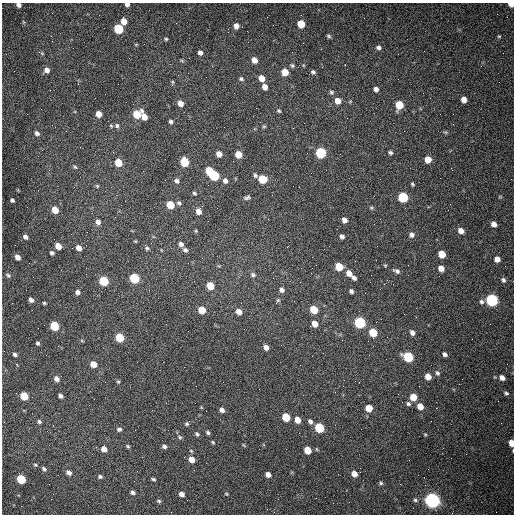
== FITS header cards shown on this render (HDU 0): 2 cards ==
NAXIS1  =                  512 /fastest changing axis
NAXIS2  =                  512 /next to fastest changing axis

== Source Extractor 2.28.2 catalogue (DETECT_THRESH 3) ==
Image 512 x 512 px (HDU 0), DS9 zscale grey, 1 PNG px = 1 image px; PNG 516 x 516 px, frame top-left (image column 1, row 512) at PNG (2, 3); no overlay
Background 1460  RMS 22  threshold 65.1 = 3 sigma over >= 5 px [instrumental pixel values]
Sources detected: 176; all 176 listed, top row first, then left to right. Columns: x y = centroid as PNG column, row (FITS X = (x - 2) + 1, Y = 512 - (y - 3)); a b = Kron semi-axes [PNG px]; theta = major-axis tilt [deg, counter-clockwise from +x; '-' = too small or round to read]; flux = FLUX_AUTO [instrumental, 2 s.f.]
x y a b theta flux
127 4 4 4 - 5000
511 4 5 3 - 20000
19 5 5 4 - 4900
124 21 6 5 - 15000
301 24 6 5 - 32000
236 26 6 6 - 7800
118 29 6 5 - 90000
51 36 3 2 - 1400
329 36 6 4 -51 2300
499 36 4 4 - 1500
166 39 5 4 - 2000
136 44 5 3 - 1200
379 47 6 6 - 4200
42 53 5 4 - 1500
200 53 6 5 - 4700
254 60 6 5 - 11000
182 61 6 4 -20 1700
292 65 7 5 -28 2700
345 65 2 2 - 940
47 70 6 6 - 7300
285 72 6 5 - 23000
313 72 6 5 - 3100
261 78 6 5 - 14000
241 79 6 5 - 2600
172 82 6 3 83 1700
265 87 5 5 - 9600
376 89 5 5 - 5100
331 92 6 6 - 3000
105 94 2 2 - 540
464 99 5 5 - 11000
338 101 6 6 - 13000
180 103 6 5 - 9200
399 105 6 6 - 41000
279 111 5 4 - 2000
99 114 5 5 - 14000
137 114 6 6 - 35000
144 117 7 5 -66 15000
171 122 5 4 - 3000
117 126 6 6 - 3900
264 126 6 4 0 1600
293 128 2 2 - 860
445 132 6 4 -17 1900
37 133 6 5 - 4500
321 153 6 6 - 150000
390 153 5 4 - 2800
219 154 5 5 - 11000
238 154 5 5 - 23000
428 159 5 5 - 20000
118 162 6 5 - 32000
184 162 6 5 - 65000
75 167 6 4 -29 2200
209 171 5 5 - 45000
255 175 6 5 - 3000
214 176 6 5 - 110000
263 179 6 5 - 50000
177 181 6 5 - 4500
225 181 7 6 - 6200
412 184 4 3 - 1800
97 186 5 4 - 1800
299 187 3 2 - 1000
194 193 5 4 - 2300
247 197 8 5 14 3500
403 197 6 5 - 110000
12 200 4 4 - 2800
179 203 6 5 - 3300
170 205 6 5 - 33000
371 208 6 4 -27 2000
55 210 6 5 - 22000
198 211 7 6 - 9900
344 220 5 5 - 8300
98 222 7 6 - 6600
494 224 5 4 - 8800
461 231 6 5 - 11000
412 235 6 6 - 5700
25 237 6 5 - 4800
342 237 5 5 - 4900
135 241 5 3 - 1300
181 244 6 5 - 5500
58 246 6 5 - 17000
79 248 6 5 - 10000
147 248 6 5 - 2600
185 250 6 5 - 3700
52 253 5 5 - 3100
442 254 6 5 - 26000
17 257 5 4 - 8600
497 259 5 5 - 11000
385 266 4 4 - 1500
339 267 6 5 - 42000
312 268 2 2 - 670
441 268 5 5 - 11000
397 271 9 5 -23 4200
349 273 6 5 - 11000
8 275 8 5 -30 3200
253 275 7 6 - 3700
134 278 6 5 - 99000
273 278 2 2 - 640
354 278 5 4 - 4500
503 280 6 5 - 3600
104 281 6 5 - 84000
210 286 6 5 - 36000
282 290 6 6 - 5100
351 291 4 4 - 3700
78 292 5 5 - 4800
31 300 5 4 - 5500
492 300 6 6 - 280000
277 302 11 4 56 3900
481 302 7 6 - 3800
44 303 4 3 - 1800
202 310 6 5 - 32000
314 310 6 5 - 41000
239 312 6 5 - 11000
360 323 6 5 - 200000
315 324 5 5 - 15000
54 326 6 5 - 65000
373 333 6 5 - 50000
412 333 6 5 - 6100
120 337 6 5 - 54000
82 341 5 3 - 1300
38 343 4 4 - 2500
266 347 6 5 - 7800
15 354 5 4 - 3600
445 354 5 4 - 4000
408 357 6 5 - 110000
16 364 4 3 - 1100
93 364 5 5 - 17000
437 373 7 5 -58 3300
428 377 5 5 - 15000
502 378 6 5 - 8000
57 379 6 5 - 7300
118 381 4 4 - 1800
506 393 6 4 -19 2400
24 396 6 5 - 47000
61 396 4 4 - 3900
413 397 5 5 - 26000
94 399 2 2 - 580
408 404 7 6 - 3600
420 406 6 5 - 16000
369 408 6 5 - 21000
436 408 2 2 - 1100
222 410 5 4 - 6100
286 417 6 5 - 48000
297 420 5 5 - 16000
39 421 5 5 - 3000
310 421 5 4 - 4500
187 424 6 6 - 3000
319 428 6 5 - 99000
119 429 5 4 - 3500
208 433 4 3 - 2500
197 434 5 4 - 2600
425 434 4 4 - 1500
180 437 7 4 -28 2200
213 442 4 3 - 1600
511 443 5 4 - 17000
244 445 6 2 -45 1200
128 446 5 4 - 1900
164 446 5 4 - 3700
104 449 6 5 - 10000
307 450 6 5 - 28000
191 459 6 5 - 13000
35 465 5 4 - 1900
44 469 7 5 -45 3300
69 472 7 5 -39 5500
268 474 5 4 - 8400
354 474 5 5 - 13000
100 476 5 4 - 3000
21 479 6 5 - 74000
153 479 4 2 - 2100
381 483 5 5 - 2400
400 484 2 2 - 770
133 492 5 4 - 4000
181 494 5 4 - 7700
226 494 5 4 - 1600
316 498 2 2 - 3600
415 500 5 5 - 2400
432 500 6 6 - 710000
159 501 5 4 - 2100
At the frame edge (FLAGS 8, measured only in part): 4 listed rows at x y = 127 4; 511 4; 19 5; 511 443